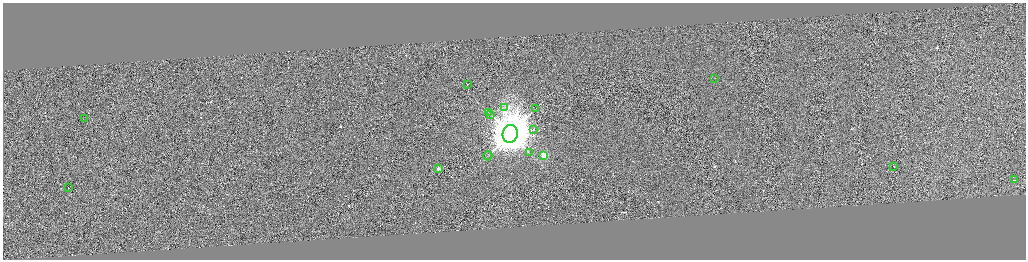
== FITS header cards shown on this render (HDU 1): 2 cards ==
NAXIS1  =                 4093
NAXIS2  =                 1029

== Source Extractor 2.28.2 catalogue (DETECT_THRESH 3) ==
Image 4093 x 1029 px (HDU 1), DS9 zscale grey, zoomed out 1/4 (1 PNG px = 4 x 4 image px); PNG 1028 x 262 px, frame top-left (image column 2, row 1028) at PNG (3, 3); each listed source drawn as its Kron ellipse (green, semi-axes under 4 px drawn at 4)
Background -0.565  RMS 4.1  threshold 12.4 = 3 sigma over >= 5 px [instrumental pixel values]
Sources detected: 385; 369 cannot appear on this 1/4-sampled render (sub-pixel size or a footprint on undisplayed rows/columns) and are neither listed nor drawn; the other 16 listed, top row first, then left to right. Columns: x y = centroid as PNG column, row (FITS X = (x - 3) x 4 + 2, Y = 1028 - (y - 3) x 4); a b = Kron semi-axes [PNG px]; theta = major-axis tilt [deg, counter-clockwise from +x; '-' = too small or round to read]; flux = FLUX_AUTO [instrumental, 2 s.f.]
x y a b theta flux
715 78 2 1 - 3.2e+02
467 85 2 1 - 3.3e+04
505 107 2 1 - 6.2e+02
536 108 2 1 - 9.4e+02
489 112 2 1 - 6.2e+02
491 114 2 1 - 6.0e+02
85 119 2 1 - 7.8e+03
534 130 2 1 - 1.5e+04
510 134 9 7 74 1.2e+07
530 153 2 1 - 6.7e+02
488 156 5 1 - 1.6e+03
544 156 2 2 - 1.5e+05
894 167 2 1 - 1.3e+04
439 169 2 1 - 2.9e+04
1015 180 2 1 - 1.2e+04
68 188 2 1 - 4.3e+04
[369 sub-pixel or undisplayed-footprint detections neither listed nor drawn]